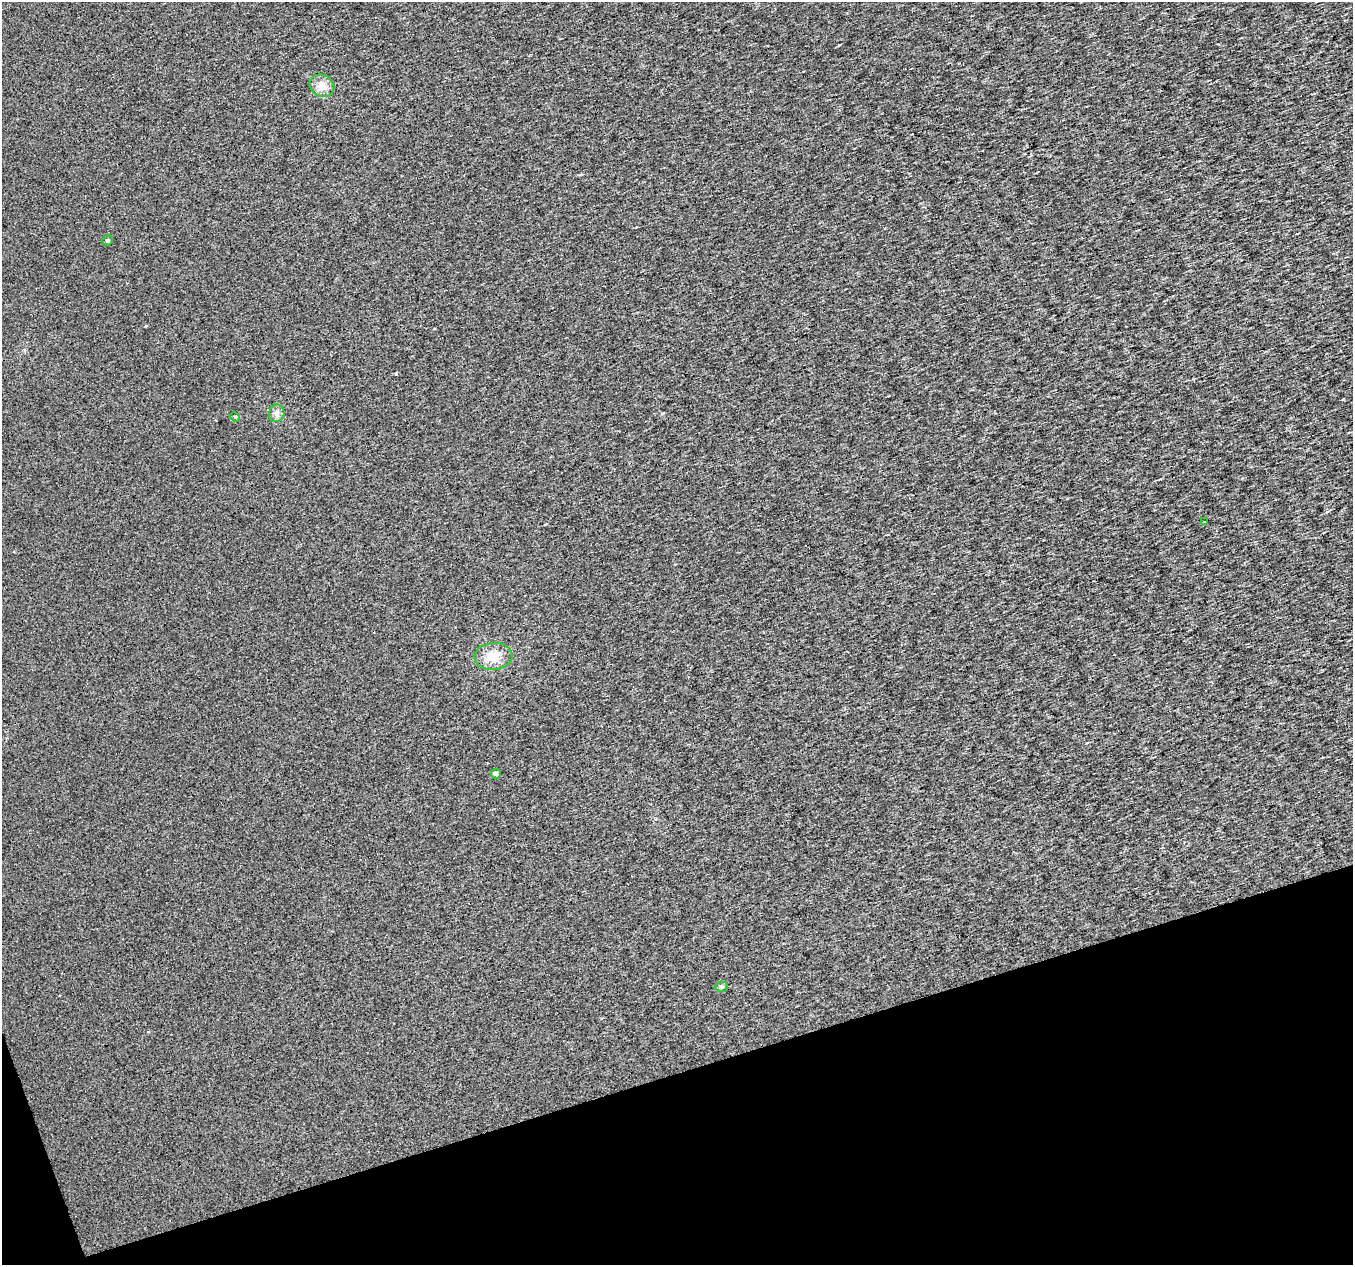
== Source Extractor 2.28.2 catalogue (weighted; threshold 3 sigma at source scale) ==
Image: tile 14 of 4 x 4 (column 2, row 4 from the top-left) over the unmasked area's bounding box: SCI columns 1352-2702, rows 63-1325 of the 5405 x 5232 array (HDU 1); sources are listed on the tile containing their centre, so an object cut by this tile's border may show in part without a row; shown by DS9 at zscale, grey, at full resolution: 1 PNG px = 1 image px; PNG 1355 x 1267 px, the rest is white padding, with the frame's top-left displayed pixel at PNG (2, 2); every listed detection drawn as its Kron ellipse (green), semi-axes under 4 PNG px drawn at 4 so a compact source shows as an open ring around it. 16% of this frame is shown black and not used: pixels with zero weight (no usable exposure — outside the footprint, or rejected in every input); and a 3 px margin inside the footprint's outer edge (the drizzle kernel's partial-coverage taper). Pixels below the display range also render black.
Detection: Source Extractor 2.28.2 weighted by HDU 2 'WHT'; one run over the whole footprint, this tile lists its part. Background 0.00189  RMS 0.019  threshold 0.0866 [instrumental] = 3 sigma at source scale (4.5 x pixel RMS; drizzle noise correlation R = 1.50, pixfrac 1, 0.0396/0.0396 arcsec/px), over >= 5 px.
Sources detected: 11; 3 cosmic-ray / hot-pixel residue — neither listed nor drawn; the other 8 listed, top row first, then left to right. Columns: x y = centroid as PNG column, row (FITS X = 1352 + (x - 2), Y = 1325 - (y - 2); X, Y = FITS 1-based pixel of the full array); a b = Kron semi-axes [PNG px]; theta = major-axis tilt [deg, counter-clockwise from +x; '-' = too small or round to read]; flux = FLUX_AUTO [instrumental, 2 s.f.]
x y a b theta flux
322 86 12 11 - 17
108 240 5 5 - 3.4
277 413 9 7 72 7.5
235 417 5 4 - 2.3
1204 521 3 3 - 4.6
493 656 19 13 4 30
496 774 5 5 - 5
722 987 6 5 - 3.6